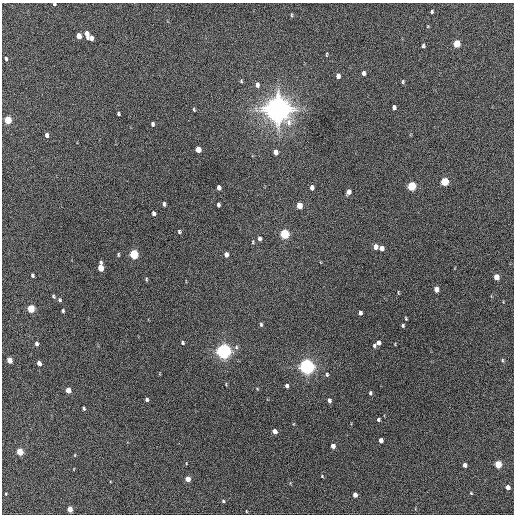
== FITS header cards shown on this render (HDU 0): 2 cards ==
NAXIS1  =                  512 / Axis length
NAXIS2  =                  512 / Axis length

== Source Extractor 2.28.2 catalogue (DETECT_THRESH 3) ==
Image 512 x 512 px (HDU 0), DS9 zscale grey, 1 PNG px = 1 image px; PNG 516 x 516 px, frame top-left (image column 1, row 512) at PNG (2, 3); no overlay
Background 516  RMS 14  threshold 43.3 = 3 sigma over >= 5 px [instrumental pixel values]
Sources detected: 90; all 90 listed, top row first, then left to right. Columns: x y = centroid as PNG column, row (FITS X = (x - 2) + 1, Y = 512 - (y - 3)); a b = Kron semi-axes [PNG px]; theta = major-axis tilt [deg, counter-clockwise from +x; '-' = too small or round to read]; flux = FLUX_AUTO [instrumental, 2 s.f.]
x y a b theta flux
54 4 3 3 - 1.2e+03
432 12 4 3 - 1.5e+03
291 15 5 3 - 1.0e+03
87 34 7 4 -78 7.1e+03
79 36 5 4 - 9.6e+03
91 38 5 4 - 5.5e+03
457 44 5 4 - 2.8e+04
423 46 5 4 - 1.7e+03
326 55 6 3 89 9.1e+02
6 59 4 3 - 1.5e+03
363 73 5 4 - 3.0e+03
338 76 5 4 - 4.4e+03
241 81 4 4 - 1.0e+03
403 82 5 4 - 1.3e+03
257 85 7 5 79 3.2e+03
394 107 4 4 - 2.8e+03
278 109 8 8 - 1.6e+06
194 110 5 3 - 1.0e+03
118 114 4 3 - 1.5e+03
8 120 5 4 - 2.9e+04
152 124 4 3 - 1.9e+03
47 135 5 4 - 3.0e+03
198 149 5 4 - 1.1e+04
275 152 5 4 - 5.9e+03
445 182 5 5 - 3.9e+04
411 186 5 5 - 5.6e+04
219 187 5 4 - 3.7e+03
312 187 5 4 - 3.6e+03
349 192 5 4 - 4.5e+03
164 204 5 3 - 1.9e+03
218 205 4 3 - 1.9e+03
299 205 5 4 - 1.4e+04
153 213 4 3 - 2.6e+03
179 232 4 3 - 1.4e+03
284 234 5 5 - 6.3e+04
259 239 5 4 - 2.7e+03
253 242 6 4 -81 1.1e+03
375 247 5 4 - 6.2e+03
381 248 5 4 - 6.3e+03
118 254 4 3 - 1.1e+03
134 254 5 4 - 6.2e+04
226 255 5 4 - 4.4e+03
101 268 7 4 -87 1.8e+04
32 275 4 3 - 1.6e+03
496 277 5 4 - 1.2e+04
146 279 5 4 - 1.0e+03
436 289 5 4 - 7.7e+03
398 292 5 3 - 7.7e+02
53 296 5 3 - 1.5e+03
59 300 5 5 - 1.6e+03
31 309 5 4 - 3.3e+04
63 311 4 3 - 1.4e+03
360 313 4 3 - 2.5e+03
406 318 4 2 - 9.2e+02
261 324 5 4 - 1.5e+03
403 325 3 3 - 1.4e+03
36 343 5 4 - 2.6e+03
183 343 4 4 - 1.3e+03
378 343 5 4 - 3.7e+03
374 346 5 4 - 1.5e+03
236 347 6 5 - 1.9e+03
223 351 6 5 - 4.7e+05
9 360 5 4 - 1.1e+04
502 360 5 4 - 1.3e+03
39 363 4 4 - 5.9e+03
307 367 6 5 - 5.2e+05
327 375 5 4 - 1.3e+03
287 386 4 4 - 2.8e+03
68 390 5 4 - 1.2e+04
370 393 4 3 - 1.6e+03
147 399 4 3 - 2.2e+03
329 400 4 4 - 3.0e+03
83 408 4 3 - 1.7e+03
378 420 3 3 - 1.7e+03
275 431 5 4 - 6.6e+03
381 440 4 4 - 4.6e+03
333 446 4 4 - 5.7e+03
20 452 5 4 - 2.5e+04
186 463 4 2 - 5.8e+02
498 464 5 4 - 3.1e+04
465 465 4 4 - 4.4e+03
322 476 4 3 - 8.3e+02
188 479 4 4 - 1.0e+04
508 487 4 4 - 7.1e+03
471 493 5 3 - 8.2e+02
6 494 3 2 - 9.1e+02
355 495 4 4 - 5.8e+03
223 501 4 4 - 1.3e+03
70 509 4 4 - 1.2e+04
246 511 3 2 - 7.1e+02
At the frame edge (FLAGS 8, measured only in part): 1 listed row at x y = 54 4